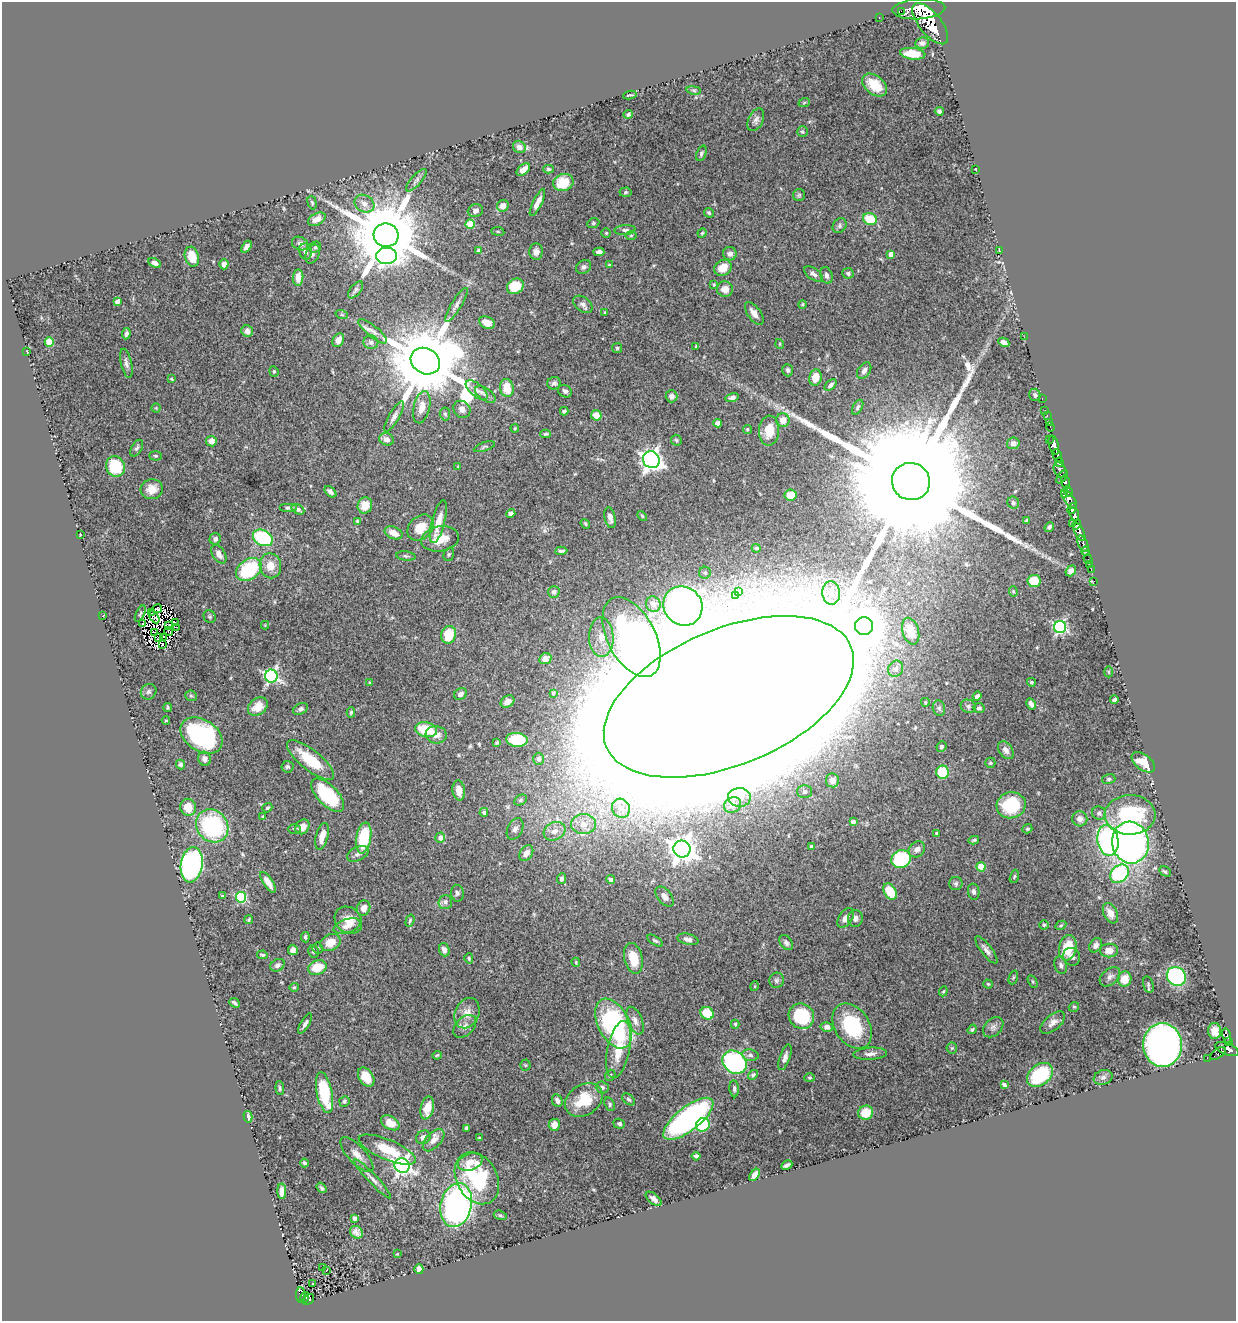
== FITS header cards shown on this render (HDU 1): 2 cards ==
NAXIS1  =                 1234
NAXIS2  =                 1319

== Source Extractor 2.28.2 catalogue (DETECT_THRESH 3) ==
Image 1234 x 1319 px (HDU 1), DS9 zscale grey, 1 PNG px = 1 image px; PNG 1238 x 1323 px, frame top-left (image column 1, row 1319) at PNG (2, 2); each listed source drawn as its Kron ellipse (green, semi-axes under 4 px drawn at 4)
Background 1.07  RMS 0.027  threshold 0.0799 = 3 sigma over >= 5 px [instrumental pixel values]
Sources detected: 439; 8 with non-positive FLUX_AUTO (blend fragments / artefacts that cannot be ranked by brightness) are neither listed nor drawn; the other 431 listed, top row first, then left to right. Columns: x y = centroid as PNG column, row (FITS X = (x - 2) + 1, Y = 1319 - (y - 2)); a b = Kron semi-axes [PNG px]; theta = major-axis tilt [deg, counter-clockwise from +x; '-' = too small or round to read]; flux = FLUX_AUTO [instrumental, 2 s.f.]
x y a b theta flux
919 9 26 10 3 5500
901 11 2 2 - 12000
879 17 3 2 - 16
930 24 25 11 -51 6300
922 43 7 5 8 6
913 54 13 6 -6 28
875 85 14 9 -40 39
694 90 7 3 -9 2.6
630 95 7 2 8 2.3
804 103 6 3 21 1.7
939 111 4 4 - 4.9
628 114 5 4 - 3.4
756 120 12 7 64 6.8
802 132 5 5 - 3.2
519 147 6 6 - 8.9
701 153 8 4 69 4.3
523 169 8 5 38 12
548 169 5 4 - 2.8
976 169 2 2 - 1.1
416 180 14 5 49 6.4
563 182 10 8 19 47
625 192 6 4 4 2.7
799 195 6 6 - 3.2
312 203 7 4 -74 2.7
537 203 15 4 64 11
364 204 10 8 -32 12
503 206 6 5 - 14
475 211 7 6 - 6.6
709 213 5 4 - 3.3
317 219 9 5 28 13
870 219 7 5 -20 52
593 223 6 4 22 2.6
470 224 4 4 - 50
840 226 8 6 51 4.4
625 230 10 5 3 4.9
498 231 6 3 -9 2.2
606 233 5 5 - 2.6
702 233 5 4 - 2.4
386 235 12 11 - 25000
631 235 6 4 -1 2
300 244 8 6 -24 5.8
246 247 7 4 56 6.7
315 247 6 5 - 3.1
305 251 8 6 -76 6.8
479 251 3 3 - 3.9
999 251 4 2 - 1.2
536 252 8 6 -87 7.5
599 252 5 4 - 8.1
313 254 10 6 65 5.7
730 254 7 7 - 8.1
891 254 4 4 - 15
387 256 10 8 1 450
192 257 10 7 -73 32
155 263 7 4 -27 6.4
224 264 5 4 - 9.7
609 265 4 3 - 1.8
584 267 8 6 32 5.6
723 268 9 7 30 24
848 273 6 5 - 4.2
813 274 10 5 -36 5.8
826 275 8 6 -72 5.5
298 277 8 5 84 13
714 285 4 3 - 1.9
515 286 9 7 35 58
725 289 8 7 - 14
356 290 10 5 50 4.8
117 302 4 4 - 8
583 304 11 7 -37 7.4
803 304 4 4 - 2.6
456 305 19 5 58 8.2
604 312 4 2 - 1.3
754 313 13 6 -55 12
342 315 6 4 -19 2.5
487 323 8 6 -24 11
247 331 6 5 - 9.2
373 331 18 5 -39 11
126 334 5 4 - 5
1024 337 2 2 - 39
338 340 7 5 63 12
49 342 4 4 - 40
371 342 7 7 - 5.4
1004 342 6 4 -28 7.3
780 344 5 3 - 1.4
696 347 3 3 - 2.2
617 348 5 5 - 2.8
27 351 3 2 - 1.3
425 361 15 12 -30 28000
126 363 15 5 -77 7.6
788 370 6 5 - 4.3
864 370 9 6 56 8.3
274 371 5 4 - 2.4
815 377 8 6 79 25
171 379 4 3 - 1.5
554 383 7 6 - 5.3
831 385 7 4 44 5
507 388 9 6 -81 33
477 390 13 6 -40 9
565 391 7 6 - 4.9
485 394 12 6 -34 6.9
1035 395 6 5 - 4.2
672 396 6 6 - 8.3
732 397 6 4 14 4.9
1042 399 3 2 - 29
422 407 16 8 77 21
858 407 8 4 60 4.1
156 408 4 4 - 1.8
462 409 9 8 - 10
1045 410 2 2 - 6.9
564 411 4 3 - 3.5
445 414 6 5 - 3.3
596 415 5 5 - 19
1047 416 3 2 - 27
394 417 17 5 59 8.3
783 420 7 6 - 19
718 423 4 4 - 6.6
1049 423 3 2 - 37
1050 427 5 3 - 35
515 428 4 3 - 1.7
747 429 4 4 - 2.8
769 431 15 10 87 34
546 434 5 3 - 2.4
386 439 7 6 - 10
1049 439 2 2 - 46
676 440 5 5 - 2.7
211 441 5 5 - 13
1013 443 6 5 - 10
1054 445 10 5 -75 2100
484 447 11 4 20 3.4
137 448 9 5 59 4.4
155 456 6 4 -3 2.6
1057 456 7 4 -67 640
651 460 9 8 - 970
1059 462 5 4 - 390
115 466 10 9 - 73
458 466 4 3 - 1.4
1060 470 8 5 -59 510
1062 477 8 3 52 380
911 481 19 18 - 150000
1065 482 7 4 -72 730
152 489 11 10 - 21
1068 491 6 4 -63 390
330 492 7 4 -44 6.1
791 495 6 5 - 21
1064 495 4 4 - 130
1069 499 11 5 -53 930
1013 503 6 5 - 4.2
365 505 8 7 - 30
289 508 9 4 0 4.7
298 509 7 4 -29 4.5
1072 509 6 4 64 1100
511 513 5 4 - 8
1074 514 6 4 -68 1100
642 516 6 3 -46 2
610 518 10 5 -78 9.3
358 521 4 4 - 3.1
1027 521 4 4 - 3.6
438 522 22 6 76 24
1072 523 2 2 - 240
585 524 5 4 - 2.4
1077 525 5 3 - 490
1049 527 5 4 - 4.2
420 528 15 11 45 31
1079 532 10 4 -63 1900
394 533 9 6 -24 19
80 534 3 2 - 1.1
263 538 10 7 -29 140
215 539 6 5 - 6.1
440 539 19 12 10 35
1083 544 9 5 -69 350
756 548 4 4 - 4.5
561 551 6 3 4 3.4
1085 551 4 3 - 140
219 554 10 6 -59 12
449 554 7 5 74 3.1
406 556 10 4 -6 3.8
1088 559 5 3 - 30
1089 564 2 2 - 12
270 566 12 11 - 24
1091 569 3 2 - 18
249 570 14 10 36 120
1071 571 6 4 49 8.8
705 573 6 6 - 3.6
1034 581 6 6 - 47
1094 581 3 2 - 12
1013 591 5 4 - 2.3
554 592 6 6 - 5.8
739 592 3 3 - 2.4
831 593 12 9 -85 16
735 596 4 4 - 8.9
653 604 8 7 - 9.7
683 606 20 19 - 900
157 609 5 3 - 4.6
151 613 3 2 - 1.1
140 614 8 4 63 2.7
103 616 4 2 - 1.7
154 617 7 3 -59 1.6
210 617 6 6 - 3.3
175 622 4 2 - 2.9
142 624 3 2 - 1.3
265 625 4 4 - 1.5
169 626 3 2 - 0.46
864 626 9 9 - 4400
176 627 2 2 - 4.7
1060 627 6 6 - 290
169 631 5 2 - 0.33
911 631 14 8 -73 22
155 632 3 2 - 1.5
449 635 9 7 75 52
159 637 4 2 - 1.5
164 637 3 2 - 0.94
601 637 20 12 -89 32
632 637 43 24 -63 630
162 644 4 3 - 2.9
545 659 6 5 - 16
896 669 8 7 - 6
1109 672 5 3 - 2
271 676 6 6 - 480
369 682 3 2 - 1.7
1031 682 4 3 - 2.3
149 692 8 7 - 5.3
553 693 4 3 - 2.7
460 694 7 5 37 8.1
191 696 6 5 - 2.6
977 696 4 3 - 4.6
729 697 132 68 23 68000
1114 700 4 3 - 4.7
508 702 7 5 34 14
925 702 4 3 - 2.1
1031 704 6 4 -61 8
258 706 11 8 40 25
968 706 8 6 -27 5.1
168 707 4 3 - 2.2
939 708 8 6 -74 4.6
979 708 5 5 - 5.4
301 709 7 5 27 4.7
351 712 5 4 - 2.9
166 721 4 3 - 1.9
426 730 11 7 -13 67
436 735 10 8 -8 15
202 736 23 15 -33 230
517 740 11 7 -6 84
497 742 4 3 - 2.8
941 747 5 5 - 4.7
1006 750 10 6 -56 9
205 759 7 6 - 9.1
539 759 6 5 - 5.5
310 760 29 10 -39 69
1143 762 13 7 -37 27
990 763 5 5 - 2.7
181 765 5 4 - 5.7
288 767 6 6 - 3.4
943 772 6 6 - 72
1109 779 6 5 - 3.3
832 780 7 6 - 19
459 790 10 6 -82 17
805 792 7 6 - 6.2
328 795 21 10 -45 110
739 797 11 9 -2 17
520 800 7 5 28 3
733 805 9 7 30 7.6
1011 805 14 13 - 93
188 807 8 7 - 30
267 808 5 4 - 3
621 808 10 8 -55 17
484 812 4 4 - 3.9
1099 813 7 6 - 4.4
1130 815 25 20 1 150
263 816 4 4 - 2.3
1080 819 8 7 - 11
853 822 4 4 - 8.8
583 824 12 10 0 18
212 826 17 15 -50 210
302 827 8 6 50 14
294 829 6 4 -1 2.7
515 829 11 7 62 8
1027 829 5 4 - 2.7
555 831 11 8 27 14
937 833 4 4 - 4.8
322 836 14 6 74 17
364 838 15 7 80 92
440 838 5 4 - 9
974 840 5 3 - 3
1108 840 15 10 -80 310
1130 843 21 18 -80 570
811 847 4 3 - 4.3
682 849 8 8 - 2000
917 849 9 7 44 8.5
526 853 8 6 56 14
358 854 11 7 25 7.9
901 859 10 8 26 150
192 865 18 11 82 350
981 867 4 4 - 53
1165 871 6 4 -28 3.3
1119 874 10 8 43 160
1014 876 7 4 71 2.6
562 879 5 4 - 4.5
611 879 4 3 - 4
268 882 12 5 -57 17
956 883 6 6 - 4.3
890 891 8 6 -58 48
974 892 8 5 -81 6.1
457 893 8 6 -81 4.4
222 896 4 3 - 1.5
241 897 5 5 - 160
665 897 12 7 -50 10
445 902 7 7 - 6.6
363 908 7 6 - 13
1110 913 11 7 -65 13
846 918 11 6 55 13
855 918 8 7 - 8.3
249 920 4 3 - 2.4
348 920 15 12 -45 26
410 921 6 3 72 2.6
1044 925 4 4 - 2.3
1061 925 6 3 29 2.3
347 926 14 7 18 13
305 937 5 3 - 3
688 939 11 5 -13 8.3
655 941 9 4 -33 3.5
330 943 10 8 24 25
786 943 8 5 -57 5.2
1096 945 8 5 55 7.6
318 948 5 5 - 2.6
1068 948 13 8 77 56
293 950 5 5 - 7.3
444 950 7 5 -70 8
986 950 17 5 -53 8.2
313 951 6 5 - 3.5
1109 951 9 7 -1 16
262 955 5 4 - 2.6
1071 957 9 8 - 9
469 958 5 4 - 3
633 958 15 9 -77 40
576 962 4 3 - 2
277 965 7 5 33 7.1
1061 965 9 6 -73 5.4
317 967 9 7 22 40
1176 976 10 9 - 210
1013 977 7 4 70 2.8
1110 977 12 7 41 8.3
1125 979 7 7 - 26
776 980 8 7 - 4.8
1033 982 7 4 -59 2.4
988 984 4 4 - 2.1
1148 984 8 5 -74 3.8
755 986 5 3 - 1.6
294 987 4 4 - 2.1
943 991 5 4 - 2.4
235 1003 6 3 -41 3.6
1074 1007 5 4 - 2.6
467 1013 16 12 66 19
707 1013 7 6 - 46
801 1016 13 12 - 85
635 1021 14 7 -69 11
1053 1022 15 7 40 12
305 1024 11 4 60 5.7
614 1024 27 15 -63 290
735 1024 4 4 - 2.9
465 1026 14 9 45 11
852 1026 24 17 -56 120
827 1027 6 5 - 8.9
993 1027 12 8 44 7.3
972 1029 5 4 - 2.9
1215 1031 8 6 -89 15
1227 1036 7 3 -76 280
1228 1041 4 3 - 190
1162 1045 22 19 -89 1000
952 1048 5 5 - 2.5
619 1049 29 11 78 49
1227 1049 12 6 -20 1200
1218 1053 9 4 36 100
870 1054 17 6 3 9
437 1055 5 3 - 2
750 1055 8 5 -10 5.2
785 1057 13 5 70 7.7
1207 1058 2 2 - 11
734 1062 13 10 -37 230
525 1065 5 5 - 2.4
610 1075 6 5 - 3
753 1075 5 4 - 3.2
1040 1075 14 10 39 110
366 1077 10 7 -58 31
1103 1077 9 7 20 6.4
810 1078 5 4 - 2.1
1004 1085 4 3 - 3.1
602 1087 6 6 - 4.7
280 1088 7 4 -85 3.1
734 1089 8 4 -86 3.7
324 1093 21 7 -78 98
629 1099 7 5 -38 3.3
584 1100 20 15 34 55
344 1101 5 5 - 3.7
557 1101 6 5 - 8
609 1104 7 5 -68 3.3
427 1108 11 6 77 23
866 1113 7 7 - 29
248 1117 6 4 -75 8
688 1119 30 12 38 420
390 1123 10 6 -30 23
619 1124 6 5 - 3.7
554 1125 6 5 - 14
703 1125 7 6 - 94
467 1128 4 3 - 3.8
423 1137 7 6 - 9.8
480 1138 3 3 - 3.8
434 1140 14 7 47 14
387 1150 30 10 -23 61
357 1155 22 9 -47 16
696 1156 4 3 - 3.9
470 1162 12 8 20 21
304 1163 4 3 - 3.4
787 1165 6 3 26 5.1
402 1166 8 7 - 670
755 1175 7 4 52 13
477 1178 27 20 -60 150
372 1179 26 4 -47 10
321 1188 6 3 -53 3.2
282 1191 8 4 90 11
654 1199 9 5 -41 8.1
456 1205 22 15 77 550
500 1215 7 4 -17 3.1
355 1218 4 4 - 4.4
356 1232 7 6 - 7.7
397 1254 3 2 - 1.3
323 1268 3 3 - 8.3
419 1269 5 4 - 8.3
327 1270 3 2 - 11
312 1284 2 2 - 1.9
301 1295 8 5 -87 180
304 1297 6 4 72 130
308 1299 6 4 41 150
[8 non-positive-flux detections neither listed nor drawn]